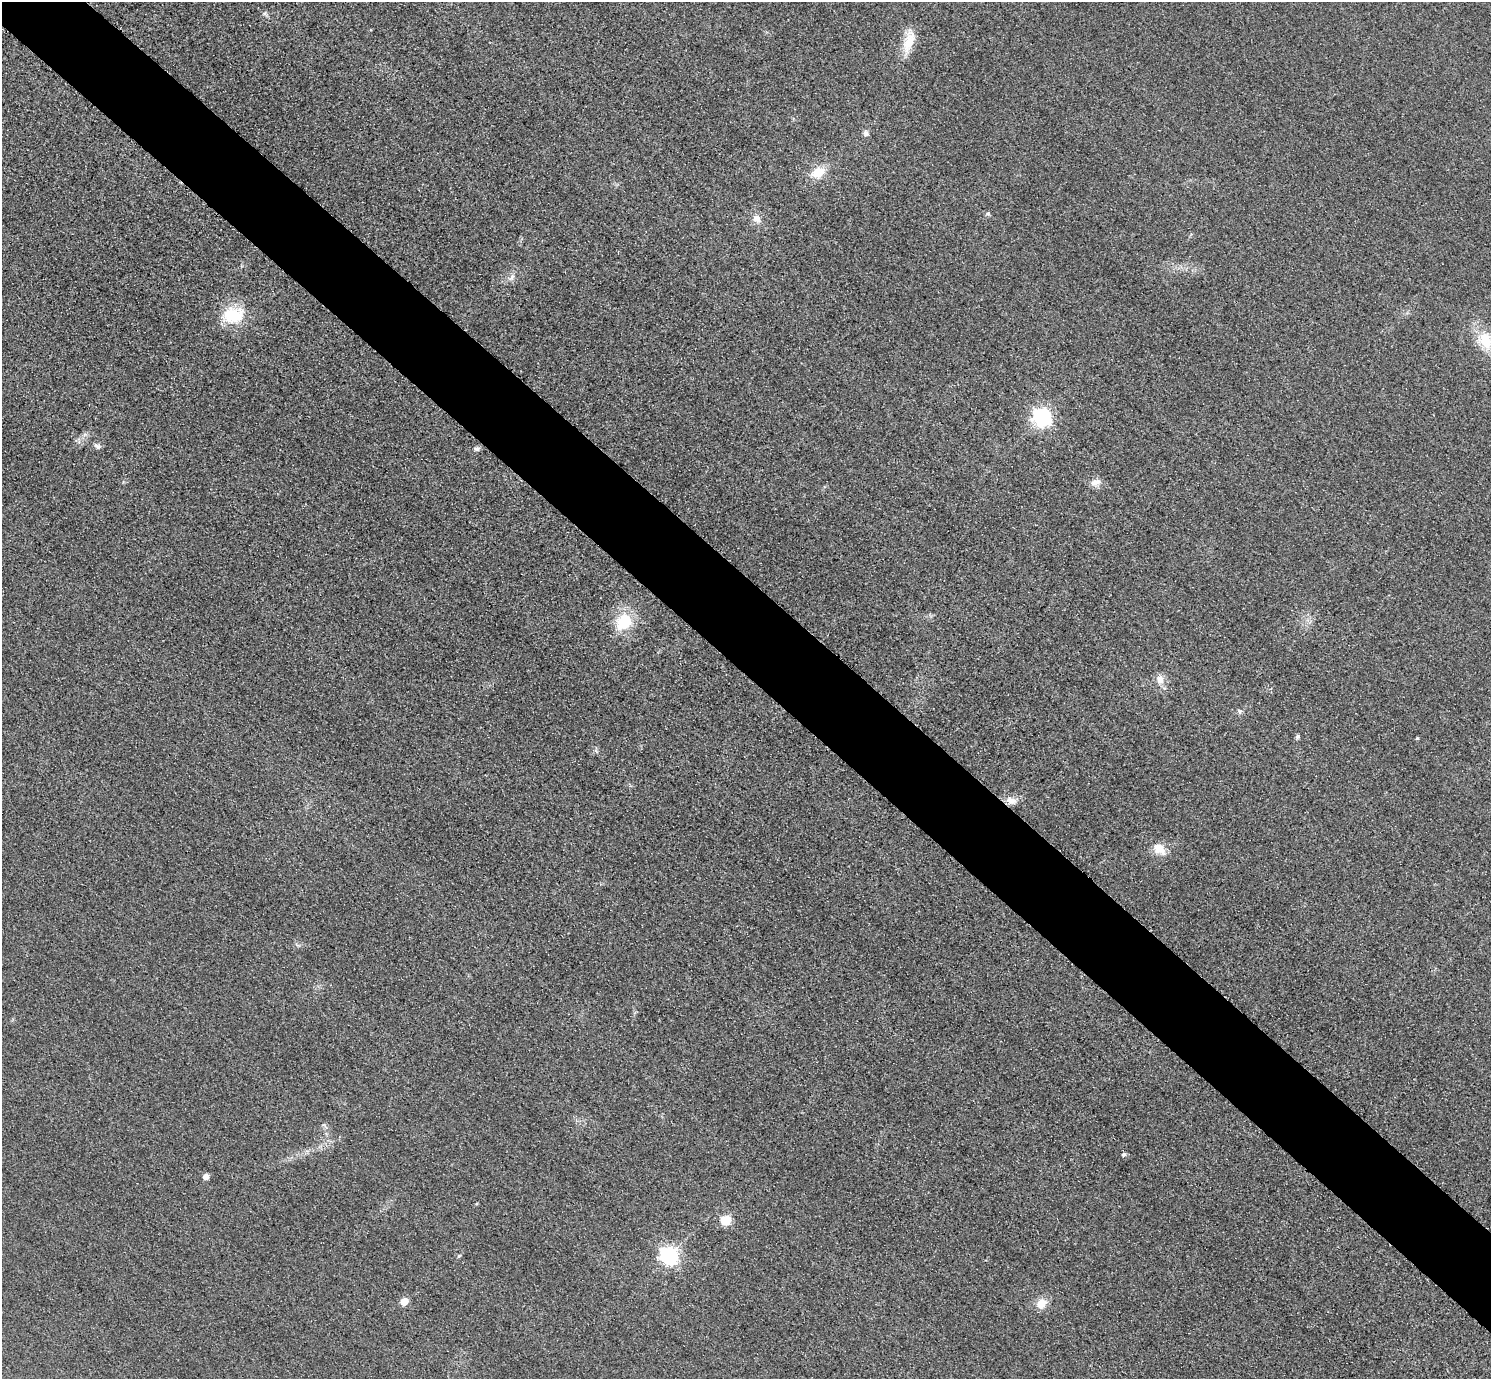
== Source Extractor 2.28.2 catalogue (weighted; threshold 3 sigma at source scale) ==
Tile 6 of 4 x 4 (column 2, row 2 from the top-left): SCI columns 1521-3009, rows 2938-4314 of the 6017 x 6017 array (HDU 1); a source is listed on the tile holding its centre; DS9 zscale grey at full resolution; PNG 1493 x 1381 px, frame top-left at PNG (2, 2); no overlay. Shown black and unused: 7% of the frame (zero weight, under 3 of 4 exposures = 3% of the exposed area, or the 3 px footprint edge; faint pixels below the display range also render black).
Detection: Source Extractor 2.28.2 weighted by HDU 2 'WHT'; one run over the whole footprint, this tile lists its part. Background 0.0847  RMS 0.019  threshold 0.0851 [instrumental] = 3 sigma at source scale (4.5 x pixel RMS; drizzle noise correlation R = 1.50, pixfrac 1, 0.05/0.05 arcsec/px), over >= 5 px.
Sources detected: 29; all 29 listed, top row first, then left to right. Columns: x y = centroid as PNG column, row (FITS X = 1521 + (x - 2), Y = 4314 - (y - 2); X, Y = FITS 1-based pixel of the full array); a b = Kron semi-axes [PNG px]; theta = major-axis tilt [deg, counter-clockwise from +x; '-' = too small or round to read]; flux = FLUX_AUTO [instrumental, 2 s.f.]
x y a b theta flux
265 13 6 4 47 3.3
909 41 35 12 75 39
866 133 8 7 - 6.2
818 172 17 12 29 34
988 213 7 5 17 3.2
757 219 12 10 -44 13
512 277 13 6 56 7.8
233 315 27 20 7 71
1485 340 22 16 -69 56
1042 417 7 7 - 750
97 446 9 6 -28 6.2
477 449 7 6 - 4.8
1095 482 14 9 18 13
623 622 24 19 49 63
1160 679 13 10 -83 15
1240 712 7 6 - 4.2
1298 736 6 5 - 3.5
1417 738 4 4 - 2.1
1011 800 15 9 -19 17
1159 848 19 13 -39 26
325 1127 10 2 -54 3.3
1123 1155 5 5 - 3.8
205 1177 5 5 - 16
476 1204 5 3 - 1.7
725 1221 6 5 - 95
459 1256 6 4 28 2.6
669 1256 7 7 - 640
404 1301 5 5 - 36
1041 1304 14 11 48 23